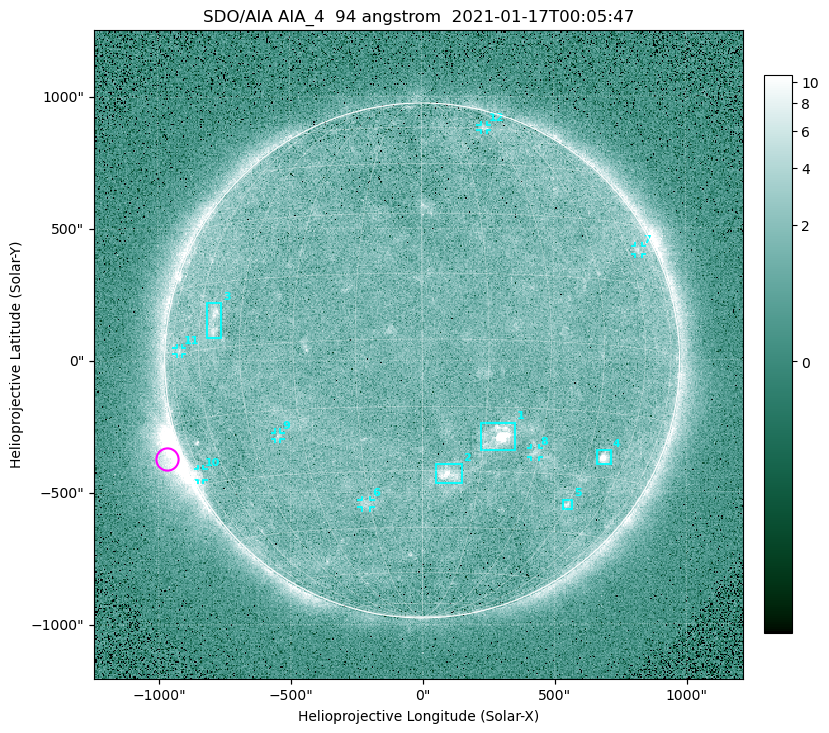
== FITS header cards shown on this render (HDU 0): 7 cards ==
TELESCOP= 'SDO/AIA '
INSTRUME= 'AIA_4   '
WAVELNTH=                   94
WAVEUNIT= 'angstrom'
DATE-OBS= '2021-01-17T00:05:47.12'
CTYPE1  = 'HPLN-TAN'
CTYPE2  = 'HPLT-TAN'

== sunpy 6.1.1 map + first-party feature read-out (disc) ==
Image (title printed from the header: SDO/AIA AIA_4  94 angstrom  2021-01-17T00:05:47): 512 x 512 px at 4.8 arcsec/px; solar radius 976 arcsec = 203 px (full disc in frame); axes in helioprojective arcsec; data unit not stated in the header (colour bar unlabelled)
Orientation: roll -0.138 deg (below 1 deg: not rotated)
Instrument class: DISC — disc imager (sunpy class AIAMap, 94 A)
Bright regions (active regions / flare kernels): reference = the median radial profile (limb darkening/brightening removed); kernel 5 px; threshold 5 sigma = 1.91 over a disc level ~1.66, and >= 1.15x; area >= 9 px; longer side >= 5 px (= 24 arcsec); searched inside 0.97 R_sun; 12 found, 12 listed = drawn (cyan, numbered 1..; 7 of them under ~33 arcsec drawn as corner ticks so the feature stays visible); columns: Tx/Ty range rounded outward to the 10 arcsec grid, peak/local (2 s.f.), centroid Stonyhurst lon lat
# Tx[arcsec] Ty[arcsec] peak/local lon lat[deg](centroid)
1 220..350 -340..-230 12 +18 -22
2 50..150 -470..-390 5.9 +7 -31
3 -820..-760 90..220 4.5 -54 +6
4 660..720 -400..-340 8.8 +51 -25
5 530..570 -570..-530 3.6 +45 -38
6 -230..-190 -560..-530 2.6 -16 -38
7 810..840 400..430 2.6 +66 +23
8 410..440 -370..-330 2.7 +29 -25
9 -560..-530 -300..-270 2.7 -37 -21
10 -850..-830 -450..-410 2.8 -75 -27
11 -930..-910 20..50 2.3 -70 +1
12 220..250 870..890 2.3 +29 +60
Off-limb structures (1.02-1.3 R_sun): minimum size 50 px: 5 found; the strongest spans PA ~95..130 deg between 1.02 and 1.21 R_sun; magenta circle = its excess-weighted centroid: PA ~110 deg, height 1.06 R_sun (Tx ~-970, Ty ~-370 arcsec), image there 5.4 x the reference